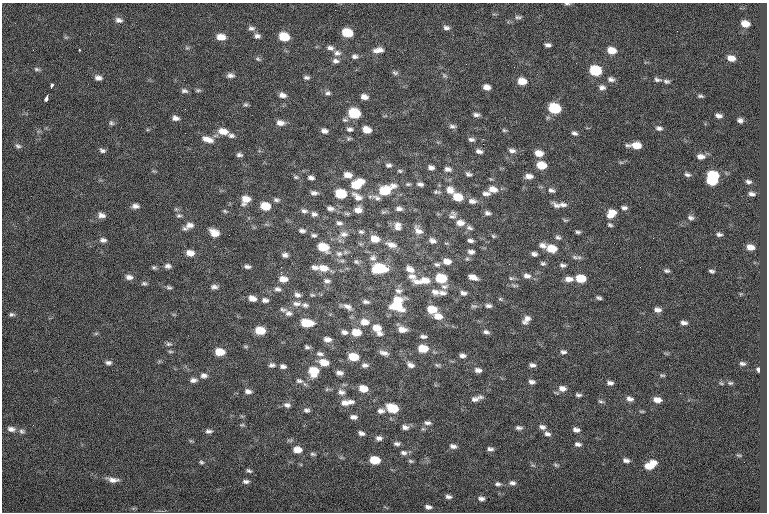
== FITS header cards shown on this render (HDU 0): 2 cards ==
NAXIS1  =                  765
NAXIS2  =                  510

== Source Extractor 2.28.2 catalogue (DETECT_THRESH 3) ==
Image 765 x 510 px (HDU 0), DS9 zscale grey, 1 PNG px = 1 image px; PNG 769 x 514 px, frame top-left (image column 1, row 510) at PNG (2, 3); no overlay
Background -0.784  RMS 9.4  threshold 28.2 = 3 sigma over >= 5 px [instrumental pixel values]
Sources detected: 326; all 326 listed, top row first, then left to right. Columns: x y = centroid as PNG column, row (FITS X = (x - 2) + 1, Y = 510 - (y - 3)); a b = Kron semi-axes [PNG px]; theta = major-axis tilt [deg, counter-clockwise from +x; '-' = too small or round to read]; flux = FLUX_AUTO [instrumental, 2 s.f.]
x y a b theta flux
567 4 8 3 0 1100
517 17 7 6 - 1600
119 20 9 7 -15 2700
745 24 7 5 -11 6200
251 28 9 6 -12 2000
446 28 8 6 -7 2100
677 31 2 2 - 250
347 33 8 6 -13 17000
257 36 8 6 -13 2000
66 37 6 4 17 820
221 37 9 6 -6 6200
284 37 8 6 -15 16000
548 45 6 4 -9 2000
187 48 7 4 -1 930
330 48 10 6 -11 2500
79 50 2 2 - 570
378 50 13 7 8 4200
611 50 9 7 -11 7500
337 53 10 8 -1 3200
355 56 8 6 -1 2100
731 58 7 5 -14 4800
258 59 7 5 -27 1100
335 61 9 6 -6 2300
37 69 8 5 -12 1200
595 70 8 7 - 33000
395 73 8 5 -9 1300
230 75 9 6 -3 2300
444 75 8 5 -30 1100
306 77 7 5 -3 1600
98 78 9 6 -7 2800
611 79 9 6 -10 2300
657 79 10 6 -13 1900
522 81 8 6 -12 8200
666 81 8 6 -12 1600
52 86 4 3 - 1300
486 87 7 5 -13 4000
602 87 9 7 -12 2500
198 90 7 4 9 1100
184 91 9 6 -13 1800
328 93 8 6 12 1700
282 95 8 6 -13 3300
700 96 6 3 -5 1100
364 97 7 5 -11 3600
46 98 7 3 70 3400
245 104 6 6 - 1200
554 108 8 7 - 35000
354 113 8 7 - 29000
476 115 7 4 -3 2000
718 116 6 4 -8 2300
175 118 7 5 -10 2900
345 120 8 5 -9 1300
740 120 5 4 - 1800
111 123 8 6 -44 1400
280 123 10 7 -7 3900
452 126 8 5 -7 1700
659 128 8 5 -14 2000
349 129 7 5 0 1700
367 130 7 5 -17 6700
504 130 7 4 -18 960
223 131 12 7 -12 6500
324 131 7 5 -10 2600
574 133 6 5 - 1800
231 136 9 5 -8 2000
207 139 14 7 -17 5600
471 139 8 5 -9 1900
483 144 2 2 - 2900
636 145 11 5 -3 9700
18 146 9 5 -23 1600
102 150 8 5 -22 1700
479 151 7 4 -15 2300
512 151 10 6 -7 2600
539 153 8 6 -10 6600
239 155 7 5 -4 1700
701 156 9 6 -5 3600
389 165 6 4 2 1500
541 165 8 6 -12 12000
431 168 6 4 -12 2200
448 169 9 6 -8 2300
400 171 7 5 -16 980
468 174 7 5 -24 1700
348 175 9 6 -8 4800
687 175 8 5 -12 1600
529 176 9 6 -3 3700
713 176 8 6 -4 28000
296 177 6 5 - 1000
311 178 6 5 - 2100
360 181 8 5 17 5200
711 181 8 5 -6 18000
748 182 6 4 -13 1600
408 184 7 5 0 1100
420 184 7 5 -9 1900
356 185 11 8 13 13000
393 186 10 7 11 3300
493 189 10 7 -8 5900
450 190 13 10 -47 6200
551 190 9 6 -18 2100
385 191 11 9 18 17000
437 192 9 5 -3 1300
314 193 8 4 -3 2100
341 194 8 6 -10 24000
486 194 11 5 -2 2500
752 194 6 4 -8 1900
357 196 17 8 -36 5500
458 197 8 6 -13 14000
377 198 13 7 -27 2600
246 199 9 8 - 7100
276 200 8 5 -7 1600
472 201 11 7 -7 3500
557 205 12 6 -28 2500
563 205 10 6 -9 2500
135 206 8 6 -3 2700
265 206 8 6 -10 13000
330 208 10 6 -7 2400
624 208 8 6 -3 1900
176 209 5 5 - 940
399 209 9 6 0 2500
358 210 9 7 6 4400
225 211 6 4 -23 960
304 211 8 6 -11 1900
383 212 9 5 17 1300
487 213 7 5 -3 1900
611 213 11 8 50 7600
314 214 8 6 -9 2100
347 214 9 5 -13 1100
101 215 9 6 -18 3100
453 215 9 8 - 2500
179 216 7 5 0 1300
691 218 8 5 -9 1800
565 220 7 4 -7 880
339 223 9 6 -16 2100
460 223 10 7 -5 4600
397 224 11 8 -16 3600
189 225 11 8 12 4200
610 225 7 5 -25 1200
397 228 13 7 -18 3300
469 228 9 6 -18 1800
418 230 13 8 -54 4800
302 231 8 4 -4 1800
361 232 7 6 - 1600
578 232 5 4 - 1300
214 233 9 7 -32 7100
344 234 11 8 -4 3800
719 234 6 4 -11 1600
229 235 3 2 - 500
314 235 7 5 -6 1300
493 236 6 4 -22 880
558 237 8 6 -16 1600
653 238 2 2 - 430
375 239 10 7 -13 8100
103 240 8 6 -8 2200
432 241 10 7 -21 3000
470 241 6 4 -11 1900
446 243 6 3 -18 750
391 245 16 7 -18 5400
542 245 9 7 -5 2900
323 247 9 7 -22 16000
750 247 7 5 -11 4700
552 248 9 6 -11 13000
471 252 8 5 -6 2400
190 253 9 6 -11 5100
339 254 10 9 - 3700
534 254 6 4 -11 2100
285 255 6 5 - 2100
351 256 3 2 - 460
575 257 10 6 -16 1900
373 258 10 9 - 3500
467 259 6 5 - 1000
342 261 8 5 7 1400
447 261 9 7 -5 5100
356 262 8 6 -41 1700
543 263 7 5 -4 1300
437 264 9 6 -4 1900
509 264 2 2 - 920
563 265 8 5 -1 1600
168 266 7 5 -4 2200
154 267 6 5 - 1100
247 267 7 4 -7 1800
315 267 8 6 -3 2600
640 267 3 2 - 490
323 268 11 7 -6 7600
380 268 13 8 -1 30000
410 269 12 8 -35 4900
667 271 7 5 -1 1400
712 271 5 3 - 1300
281 272 2 2 - 4100
412 276 11 8 -8 3600
527 276 9 7 -10 3000
129 277 9 6 -8 2800
473 277 9 5 -18 4700
441 278 9 7 -9 23000
511 278 7 5 -11 1200
581 278 8 6 -8 15000
283 279 9 6 -4 5200
569 279 9 6 -1 4200
327 281 8 6 -11 2200
423 281 24 8 5 11000
144 283 7 5 -8 1200
444 286 11 7 8 2800
169 287 7 5 -20 1300
214 287 9 5 3 2200
278 289 8 6 -12 1900
398 291 11 8 -18 3300
435 292 11 8 -19 3800
442 293 12 7 -2 3300
463 293 8 6 -16 2200
297 295 9 6 -11 2600
312 295 6 5 - 990
252 298 8 6 -18 4500
599 298 6 4 -17 1400
500 299 6 5 - 850
265 300 8 6 -4 2100
397 300 12 7 3 10000
366 302 9 5 -9 1900
297 304 11 7 -1 3100
305 305 9 6 -12 1900
396 306 13 7 -18 17000
474 306 9 6 0 1400
488 306 8 5 -5 1900
347 307 13 7 -30 3500
283 309 9 5 -15 1500
432 309 9 7 -13 11000
658 310 8 6 -8 2800
288 313 9 7 -14 2600
12 314 7 5 9 1400
438 316 10 7 -11 6200
526 320 11 6 52 3700
365 322 11 8 -5 6500
307 323 10 6 -5 19000
684 323 6 4 -7 2300
377 328 10 7 -13 7100
402 329 10 7 -8 5000
260 330 8 6 -9 14000
344 332 8 6 -8 2500
356 332 9 6 -6 11000
486 332 9 5 -11 1800
96 333 6 4 19 820
379 333 9 6 -23 2600
423 336 8 4 -5 1700
327 339 8 6 -4 3400
169 344 8 5 0 1500
246 346 8 4 0 880
307 347 7 5 -12 1400
423 348 9 6 -7 13000
170 352 8 4 0 910
220 352 8 6 -6 11000
563 352 8 6 -6 1900
384 353 11 5 -14 2800
320 354 10 6 -11 2100
462 356 6 5 - 2300
353 357 8 6 -9 15000
324 362 10 7 -14 8400
108 363 8 5 -3 2000
742 363 6 4 -12 1400
272 365 9 6 -4 1900
365 365 9 6 -4 2200
410 365 9 6 -24 3000
438 365 7 5 -16 1200
532 365 7 5 -7 2000
283 366 7 5 -11 2200
478 370 8 5 -11 2800
758 370 4 3 - 1400
313 371 10 9 - 15000
339 373 8 5 -6 2600
204 375 9 7 -3 2600
662 375 8 4 -10 950
193 380 8 6 1 2400
299 381 10 7 -10 2400
531 382 7 5 -9 2200
610 383 8 5 -10 2100
721 383 6 4 -44 730
730 383 7 4 8 960
562 388 10 7 -5 4100
363 389 8 6 -12 8400
248 391 8 6 -15 2600
341 392 9 7 -15 2700
680 393 3 2 - 510
578 395 7 4 0 1400
476 398 17 6 19 3600
630 399 9 6 -18 2500
657 400 8 5 -10 4800
601 401 8 4 -17 1100
347 402 17 6 8 5700
287 405 9 6 -9 2300
392 408 9 6 -19 20000
307 410 7 5 -5 1700
381 411 9 6 0 2600
642 411 7 3 -8 740
353 417 7 5 -7 2400
427 423 9 5 -5 1900
33 425 2 2 - 310
242 425 9 3 1 850
405 427 8 5 -8 2500
542 427 8 6 -14 2300
519 428 9 5 -6 1800
11 429 9 6 -9 3100
423 429 6 4 -17 880
576 430 7 5 -14 2600
22 431 9 7 -30 1800
208 431 8 5 -4 1900
361 433 6 4 -22 2100
547 434 8 6 -15 2300
379 438 8 6 -6 2400
191 441 6 4 -18 750
397 444 7 5 -3 1700
578 444 8 5 -12 1900
453 446 7 5 -12 2400
297 449 8 6 -3 6300
490 449 7 5 -12 1800
404 453 9 6 -8 2100
313 454 8 5 -9 1200
739 455 7 3 -8 700
375 460 8 6 -8 15000
626 460 8 5 -11 2300
410 461 7 4 -26 1000
201 462 6 4 -17 1000
533 465 7 4 -35 1000
556 465 7 4 -22 1000
650 465 12 7 29 12000
249 471 7 4 -30 1300
112 480 14 7 -15 4200
246 481 8 5 0 1900
512 483 9 6 -2 2100
498 484 8 5 -2 1600
448 497 6 4 -7 1800
481 499 7 5 -3 1900
428 507 7 4 -9 2100
At the frame edge (FLAGS 8, measured only in part): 1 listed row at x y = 567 4